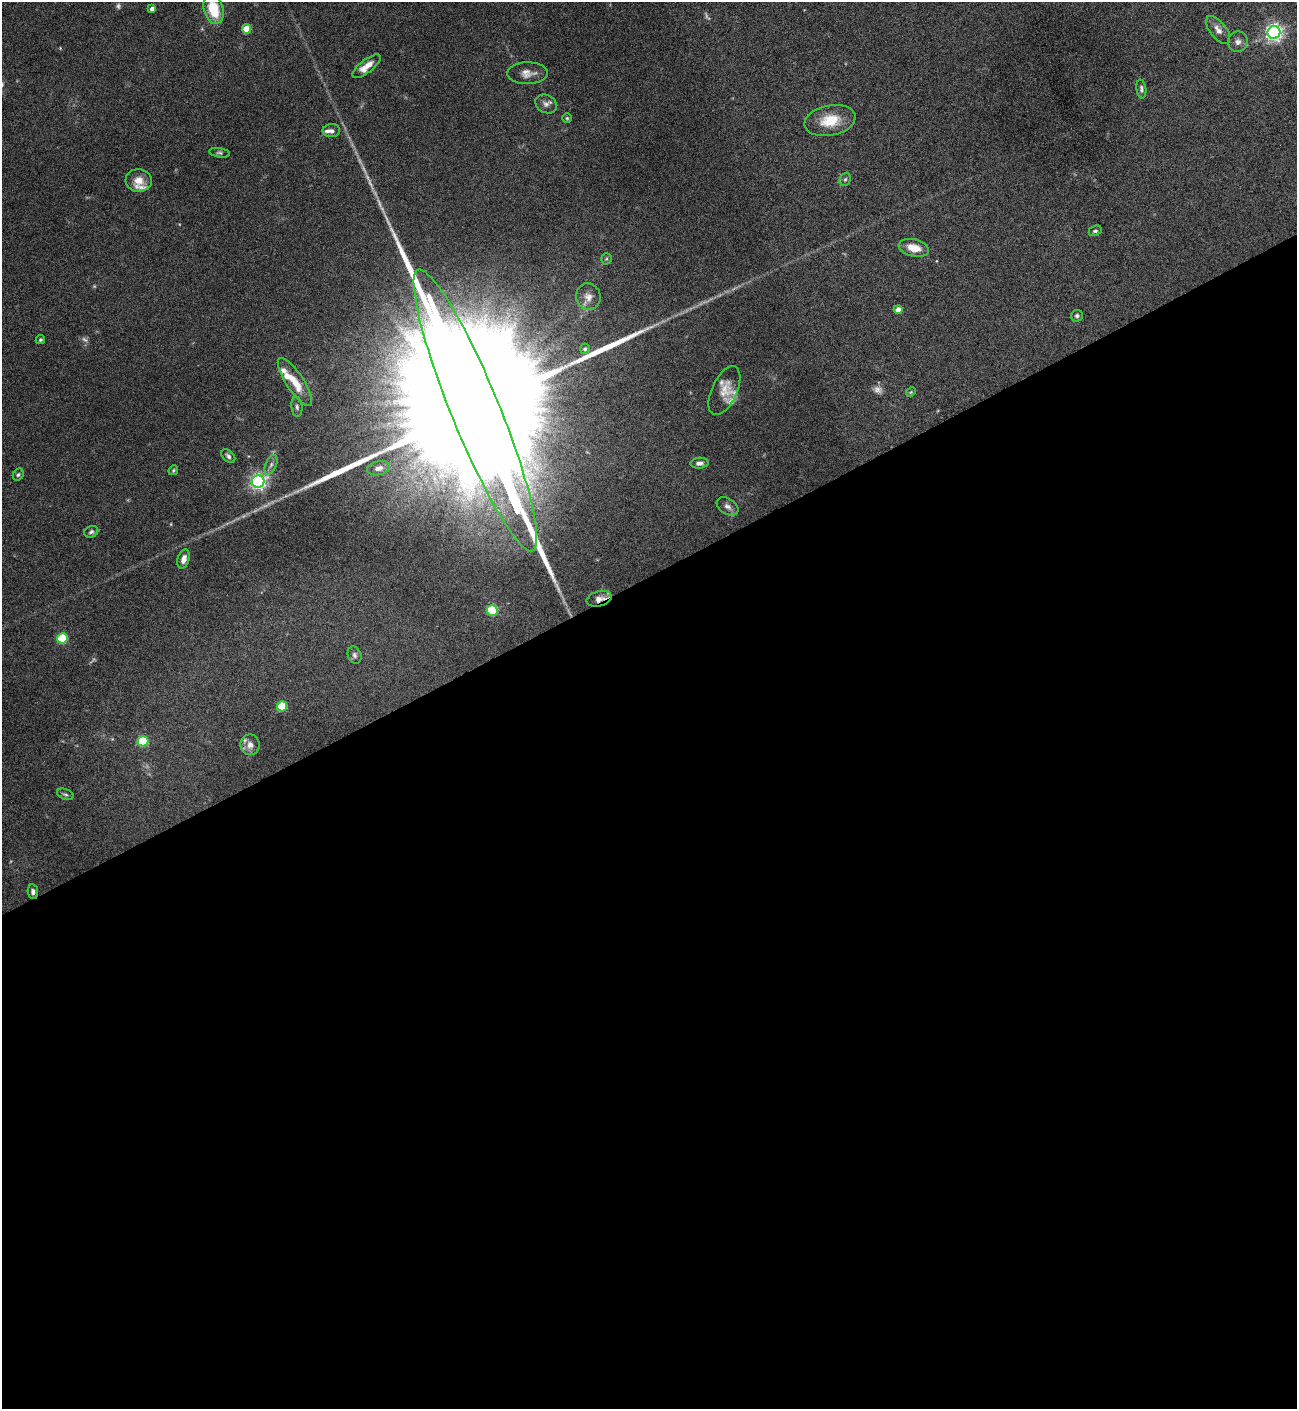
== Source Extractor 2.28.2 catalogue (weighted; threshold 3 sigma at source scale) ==
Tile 15 of 4 x 4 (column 3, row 4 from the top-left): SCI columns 2743-4037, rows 1-1407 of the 5617 x 5627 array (HDU 1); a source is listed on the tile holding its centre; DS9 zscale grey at full resolution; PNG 1299 x 1411 px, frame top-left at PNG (2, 2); each listed source drawn as its Kron ellipse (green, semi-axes under 4 px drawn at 4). Shown black and unused: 59% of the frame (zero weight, under 4 of 8 exposures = <1% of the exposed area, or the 3 px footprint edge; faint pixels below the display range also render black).
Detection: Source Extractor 2.28.2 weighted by HDU 2 'WHT'; one run over the whole footprint, this tile lists its part. Background 0.0778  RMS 0.0045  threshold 0.0184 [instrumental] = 3 sigma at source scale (4.09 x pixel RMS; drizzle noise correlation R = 1.36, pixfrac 0.8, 0.05/0.05 arcsec/px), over >= 5 px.
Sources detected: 63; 8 too faint to see at this stretch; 1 long thin detection or spike segment (spike, bleed or trail) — neither listed nor drawn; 6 inside a brighter listed object's ellipse — not listed separately; the other 48 listed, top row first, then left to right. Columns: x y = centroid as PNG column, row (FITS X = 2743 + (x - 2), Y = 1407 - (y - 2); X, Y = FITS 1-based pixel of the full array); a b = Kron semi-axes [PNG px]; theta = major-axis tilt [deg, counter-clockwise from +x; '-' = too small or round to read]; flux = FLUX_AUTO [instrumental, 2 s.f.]
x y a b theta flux
152 9 4 4 - 1.7
214 9 15 9 -75 14
246 29 5 4 - 9.6
1218 30 17 8 -52 3.1
1274 32 6 6 - 160
1238 42 10 10 - 2.2
366 66 17 6 38 4.6
527 73 20 11 1 3.9
1141 89 9 5 -83 1.1
546 104 11 8 -29 2.1
567 118 5 5 - 0.53
830 120 26 15 12 11
331 131 9 6 1 1.4
220 153 10 4 -9 0.87
845 179 7 5 67 0.8
139 180 13 11 -5 5
1095 231 7 5 24 0.85
914 248 15 8 -13 6.2
606 259 5 5 - 0.62
588 297 13 12 - 3.5
898 310 4 4 - 3.8
1077 316 6 5 - 0.96
40 340 5 4 - 0.71
585 349 5 4 - 1
295 382 28 9 -57 8.1
724 391 26 12 65 6.3
911 392 5 4 - 0.43
297 407 10 5 -85 1.3
475 410 152 24 -68 100000
228 456 8 5 -45 1.3
699 463 9 5 4 1.6
271 465 10 5 65 1.4
379 468 11 7 12 2.4
173 470 5 4 - 0.59
18 475 6 5 - 0.79
258 482 6 6 - 140
728 506 12 7 -33 1.8
91 532 7 5 21 0.95
184 559 9 5 73 2.9
599 599 13 7 14 3.1
492 610 5 5 - 28
62 638 5 5 - 24
354 655 9 6 -68 1.2
282 706 5 5 - 19
143 741 5 5 - 26
250 745 10 9 - 2.7
65 794 9 5 -20 0.96
33 892 7 5 -80 1.3
Overlapping masked pixels (flux is a lower limit): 2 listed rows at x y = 475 410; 599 599
Isophote crosses this tile's border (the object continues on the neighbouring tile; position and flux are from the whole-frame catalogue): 1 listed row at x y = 214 9